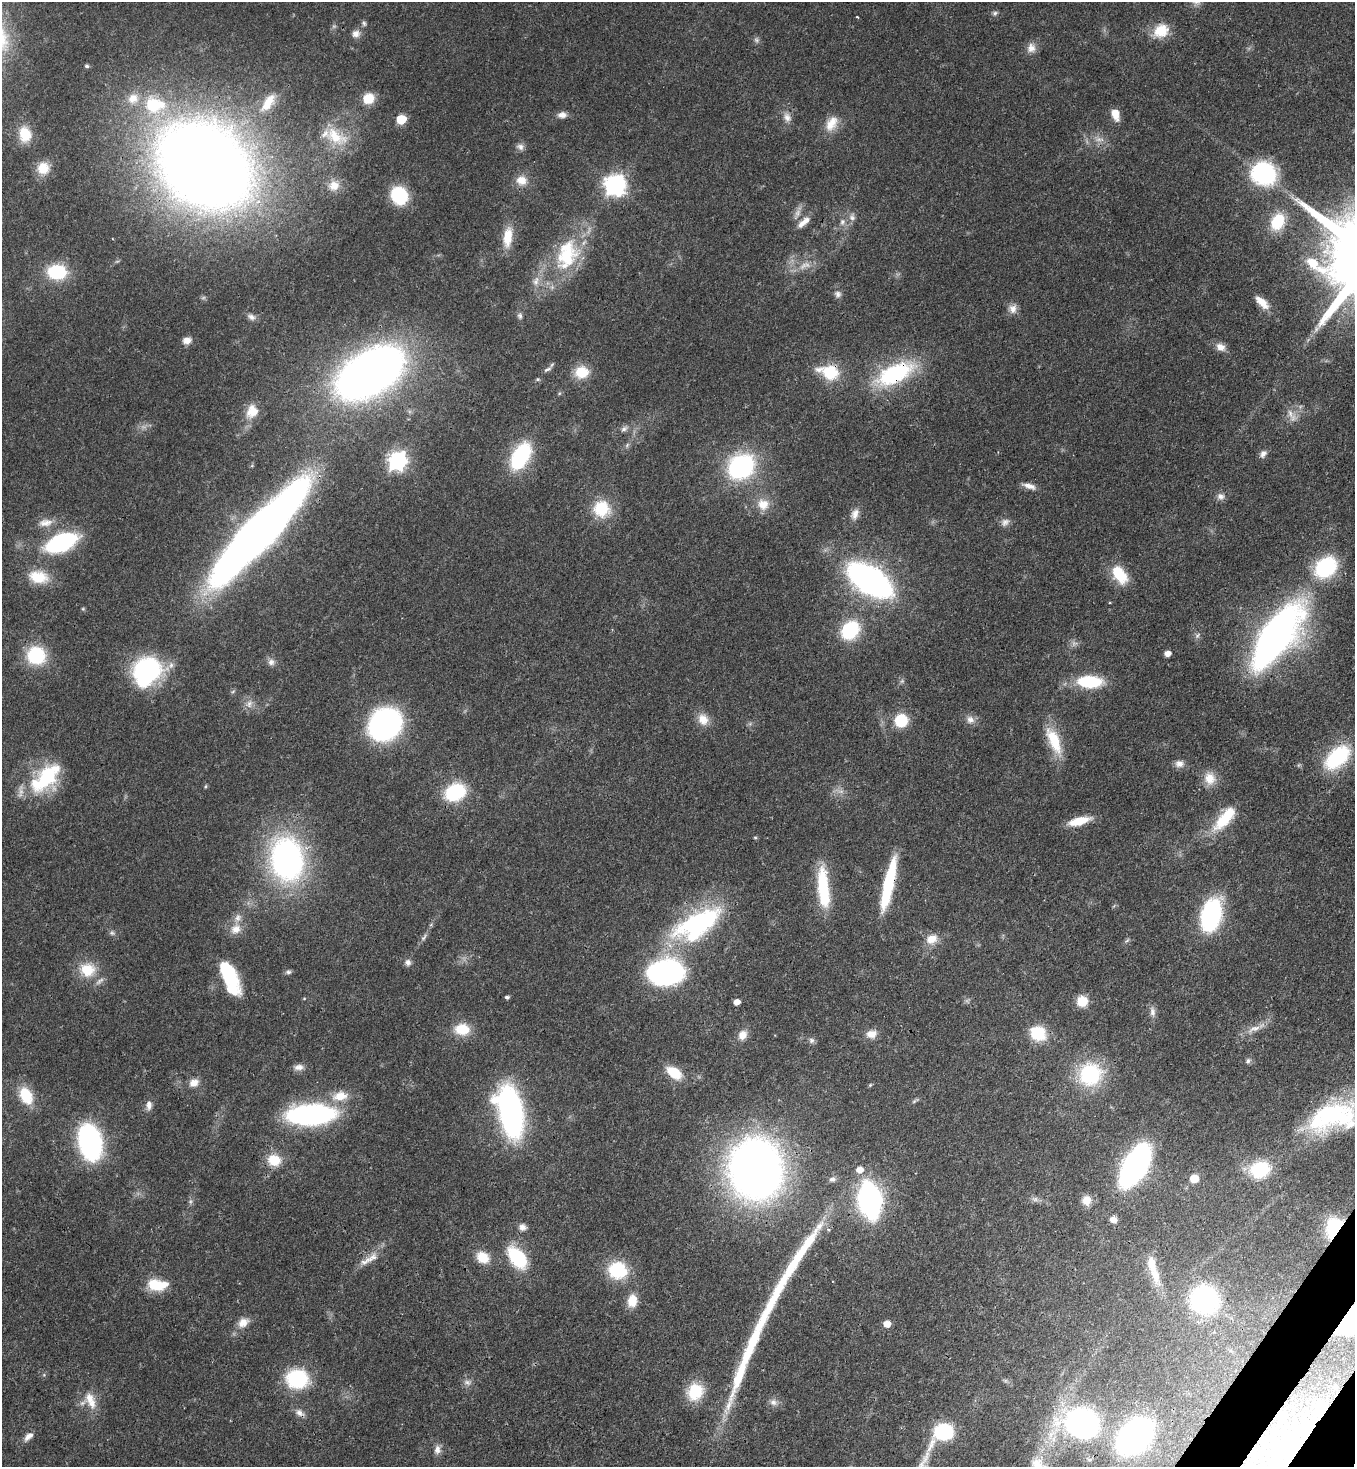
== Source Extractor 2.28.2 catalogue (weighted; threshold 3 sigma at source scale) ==
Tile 6 of 4 x 4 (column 2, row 2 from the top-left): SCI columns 1724-3076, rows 3002-4466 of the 6011 x 5990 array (HDU 1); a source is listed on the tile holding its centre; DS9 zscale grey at full resolution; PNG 1357 x 1469 px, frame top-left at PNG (2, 2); no overlay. Shown black and unused: <1% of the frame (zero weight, under 3 of 4 exposures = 7% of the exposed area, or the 3 px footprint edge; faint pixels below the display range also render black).
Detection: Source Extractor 2.28.2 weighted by HDU 2 'WHT'; one run over the whole footprint, this tile lists its part. Background 0.0745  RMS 0.0039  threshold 0.0174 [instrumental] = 3 sigma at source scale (4.5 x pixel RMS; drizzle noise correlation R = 1.50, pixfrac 1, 0.05/0.05 arcsec/px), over >= 5 px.
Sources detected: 189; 6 too faint to see at this stretch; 2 inside a brighter object's white glare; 2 long thin detections or spike segments (spike, bleed or trail) — not listed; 6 inside a brighter listed object's ellipse — not listed separately; the other 173 listed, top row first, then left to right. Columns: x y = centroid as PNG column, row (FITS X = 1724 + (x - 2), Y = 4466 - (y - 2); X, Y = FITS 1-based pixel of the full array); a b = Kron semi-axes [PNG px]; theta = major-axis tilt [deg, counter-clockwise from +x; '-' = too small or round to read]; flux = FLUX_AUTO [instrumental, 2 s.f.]
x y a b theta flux
995 13 7 5 17 0.87
857 17 3 3 - 0.36
364 23 7 6 - 0.92
1161 31 19 15 28 9
356 34 11 10 - 2.7
756 40 8 6 -46 1.1
1031 48 13 11 88 3.2
87 66 5 4 - 0.83
368 98 12 11 - 7.7
268 103 28 12 56 8
154 105 32 24 -6 25
1115 114 11 7 -71 6
562 115 11 7 3 2.5
787 117 14 9 -64 2.7
401 119 6 5 - 20
831 123 23 14 61 6.4
25 134 16 12 -84 9
335 136 36 18 -32 14
1099 139 14 6 -4 2.5
520 147 10 8 -19 1.8
204 165 65 51 -34 870
43 168 14 14 - 6.3
1264 174 25 23 -15 40
521 180 15 13 -1 4.8
334 185 15 14 - 5
614 185 8 8 - 220
399 195 14 12 -62 28
797 213 12 8 65 2.4
852 218 9 8 - 1.7
804 222 19 7 42 3.5
842 222 9 7 67 1.6
1277 222 19 14 64 15
508 237 25 10 84 8.6
567 255 45 30 73 32
57 272 17 13 -1 23
536 282 14 8 67 3
838 294 9 9 - 1.5
1262 302 21 9 -43 4.6
1013 309 12 11 - 2.9
520 316 9 6 87 1.2
251 317 12 7 -29 1.7
187 340 10 8 10 2.6
1220 347 13 9 -28 3
547 369 12 5 25 1.3
582 372 16 14 7 9.2
829 372 26 16 -16 15
370 373 49 28 33 380
895 374 44 20 26 41
537 379 6 5 - 0.6
252 412 16 14 66 6.5
1291 415 22 9 -59 3.7
624 429 10 6 33 1.4
627 445 7 4 47 0.87
1263 454 10 7 61 1.8
520 456 23 13 60 41
397 461 8 7 - 170
741 467 15 12 38 98
1029 486 17 6 -17 2.9
1221 496 10 8 3 1.9
763 504 17 16 - 5.9
601 509 21 20 - 14
855 514 15 10 65 3
1005 522 12 9 31 2.1
45 523 21 10 8 4.5
259 532 87 18 47 630
61 543 21 11 23 72
1326 567 22 17 39 35
1119 574 21 12 -54 14
38 577 26 16 -10 11
870 580 26 13 -32 250
83 609 5 4 - 0.48
850 630 18 14 46 26
1197 635 8 6 55 1
1275 637 42 17 54 310
1168 653 5 4 - 3.2
36 655 17 16 - 25
271 662 10 9 - 2
147 671 29 23 40 62
1090 681 26 13 -2 21
249 704 11 8 89 2.5
703 719 16 13 -62 5
901 720 12 12 - 13
970 720 11 10 - 2.5
385 724 21 18 42 140
1054 741 36 14 -67 14
1337 757 33 19 43 28
1179 764 12 9 4 2.4
46 778 40 21 45 33
1210 778 17 15 -73 5.8
205 786 5 3 - 0.45
455 792 16 12 25 35
1225 818 37 14 49 15
1079 821 25 9 14 8.5
755 837 5 3 - 0.45
287 859 37 27 -82 120
888 885 54 9 77 29
823 888 46 11 -85 24
1211 915 20 12 73 87
700 922 66 25 24 60
236 929 15 13 30 4.6
112 933 7 6 - 0.96
424 937 11 5 57 1.3
932 939 15 11 28 5.2
408 962 9 8 - 1.6
87 970 22 19 -8 11
288 972 8 6 11 0.97
666 972 22 15 5 140
228 973 31 12 -61 29
507 997 5 4 - 0.87
1082 1001 11 10 - 7.6
737 1002 5 5 - 3.2
1152 1012 13 8 -84 2.1
462 1029 17 13 -2 9.8
1254 1029 22 8 22 4.3
1038 1033 13 12 - 18
871 1034 13 10 12 3.7
742 1035 13 10 56 3.7
811 1040 8 7 - 1.2
1248 1061 7 6 - 1.1
299 1067 13 8 6 2.3
674 1073 19 11 -35 9.7
1090 1074 20 19 - 36
194 1083 12 10 21 3.4
870 1085 6 4 45 0.49
26 1096 19 13 -65 13
340 1096 24 14 10 7.9
915 1101 11 4 31 0.85
149 1105 14 8 82 2.3
510 1112 38 17 -77 140
311 1115 32 13 2 120
1334 1115 63 34 15 57
90 1142 22 13 -78 130
274 1160 16 14 -16 8.2
1135 1166 25 12 60 210
756 1169 36 30 -86 410
1260 1169 19 15 17 23
860 1170 7 6 - 3.4
832 1179 9 7 0 1.5
1194 1179 7 6 - 6.6
1035 1199 9 7 -15 1.4
869 1200 22 13 -80 140
1086 1200 12 11 - 4.1
1113 1219 8 7 - 2.2
522 1227 9 9 - 2.1
1334 1227 23 15 65 21
828 1230 5 4 - 0.69
483 1257 16 13 -38 7.1
517 1257 25 14 -52 23
366 1261 24 8 30 4.3
793 1264 65 12 58 22
617 1270 20 18 -2 20
1155 1275 34 12 -72 9
157 1285 23 13 -3 11
1204 1299 18 18 - 85
632 1301 15 11 82 6.1
1352 1322 36 27 22 69
243 1323 15 11 38 4
887 1324 6 6 - 4
751 1345 73 13 66 27
297 1379 22 19 -2 29
467 1382 12 7 -11 1.8
695 1392 19 16 66 15
773 1402 10 9 - 2
92 1403 19 13 83 5.8
1320 1406 12 11 - 5.3
299 1413 14 8 -38 2.5
1082 1423 25 19 -2 140
943 1432 20 13 36 31
28 1436 15 8 44 2.5
1134 1437 23 16 42 190
437 1449 12 9 88 2.3
1089 1459 11 6 -24 1.5
1037 1464 22 17 -36 8.4
Overlapping masked pixels (flux is a lower limit): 8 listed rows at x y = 356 34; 204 165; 829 372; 895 374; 259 532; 888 885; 1334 1227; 1352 1322
Isophote crosses this tile's border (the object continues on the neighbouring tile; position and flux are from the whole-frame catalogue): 4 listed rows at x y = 1337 757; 1334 1115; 1352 1322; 1037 1464
Unlisted compact peaks at least as high as the median listed source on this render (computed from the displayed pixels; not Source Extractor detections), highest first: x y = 1310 262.